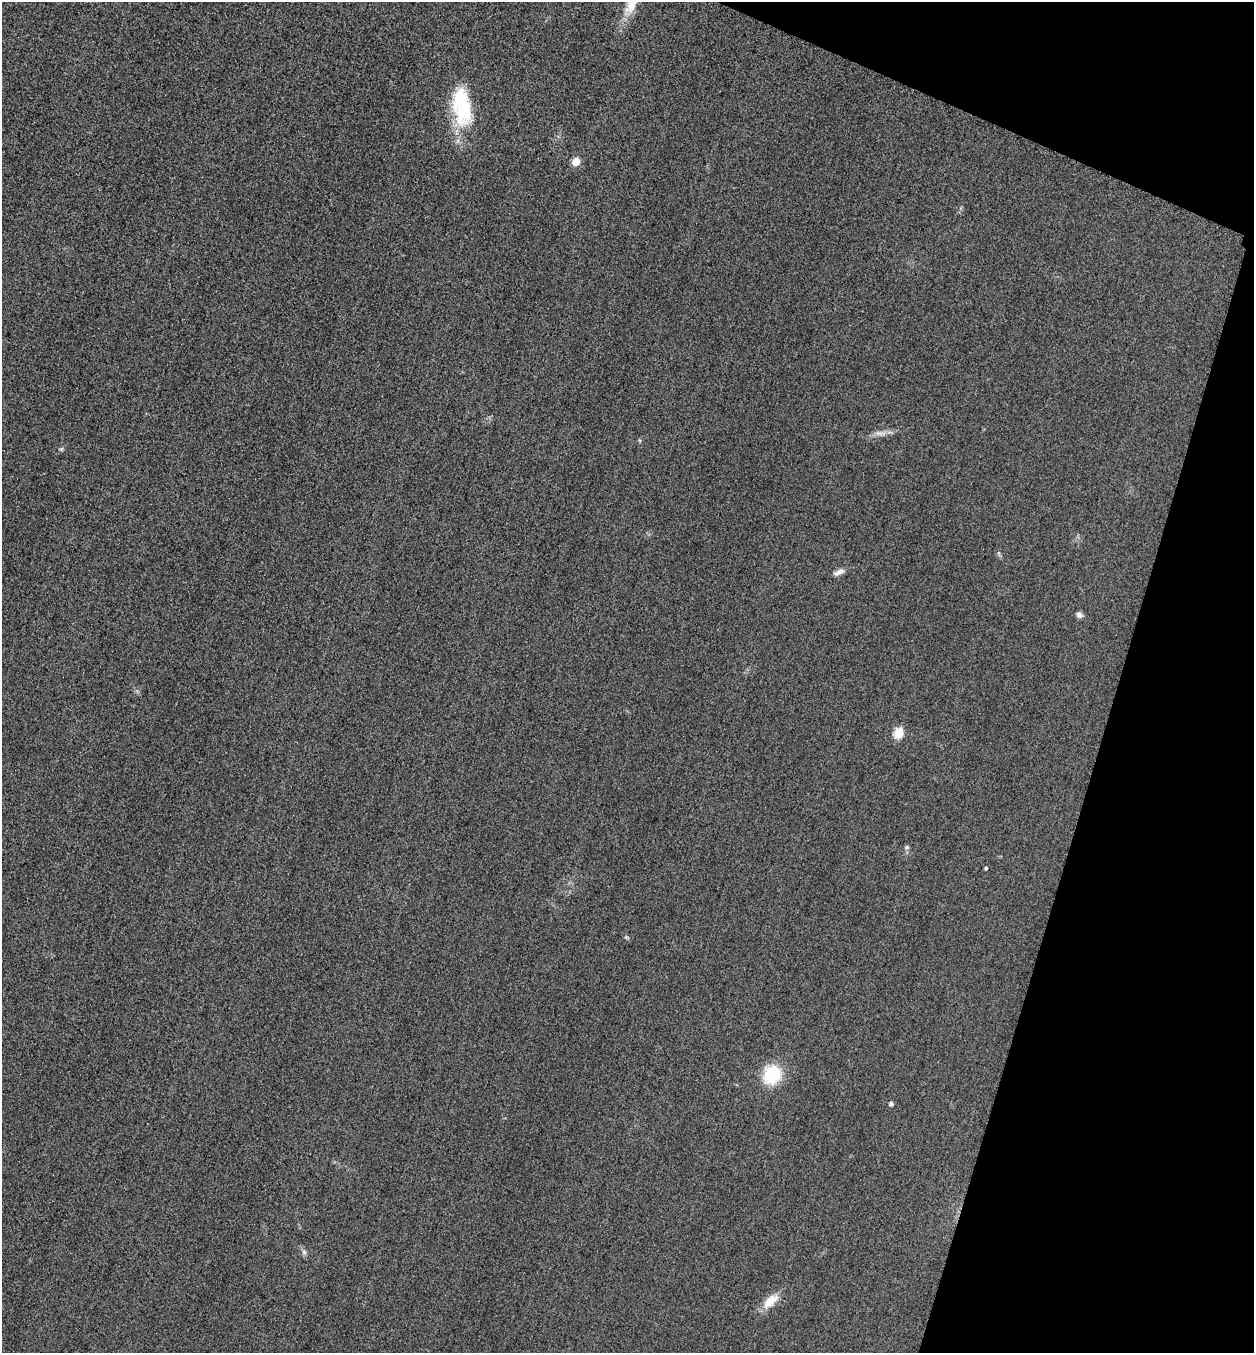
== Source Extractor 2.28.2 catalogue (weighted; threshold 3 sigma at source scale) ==
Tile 8 of 4 x 4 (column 4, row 2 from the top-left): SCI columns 3921-5172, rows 2725-4075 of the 5463 x 5449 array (HDU 1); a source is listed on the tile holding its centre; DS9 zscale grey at full resolution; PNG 1256 x 1355 px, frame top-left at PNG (2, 2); no overlay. Shown black and unused: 15% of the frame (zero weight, under 3 of 4 exposures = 3% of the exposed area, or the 3 px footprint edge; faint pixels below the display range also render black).
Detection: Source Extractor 2.28.2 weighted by HDU 2 'WHT'; one run over the whole footprint, this tile lists its part. Background 0.0772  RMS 0.017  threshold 0.0761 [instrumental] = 3 sigma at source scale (4.5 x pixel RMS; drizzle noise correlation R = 1.50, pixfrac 1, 0.05/0.05 arcsec/px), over >= 5 px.
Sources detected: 15; all 15 listed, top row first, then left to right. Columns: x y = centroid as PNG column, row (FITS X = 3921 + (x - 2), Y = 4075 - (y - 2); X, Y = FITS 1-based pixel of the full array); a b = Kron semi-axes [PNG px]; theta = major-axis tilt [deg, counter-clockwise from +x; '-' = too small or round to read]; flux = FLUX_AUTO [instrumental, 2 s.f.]
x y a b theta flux
631 6 28 14 63 36
462 107 46 20 -81 130
576 161 5 5 - 38
879 433 19 6 -2 10
62 449 6 5 - 2.7
999 553 6 4 -71 2.6
839 572 15 6 25 8.8
1079 615 7 6 - 6.5
899 733 6 5 - 95
907 847 7 5 31 3.3
986 868 4 4 - 2
772 1075 22 19 55 70
891 1103 5 4 - 4.6
304 1252 8 6 -87 4.5
770 1301 24 11 41 27
Isophote crosses this tile's border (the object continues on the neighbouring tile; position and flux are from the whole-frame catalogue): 1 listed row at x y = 631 6